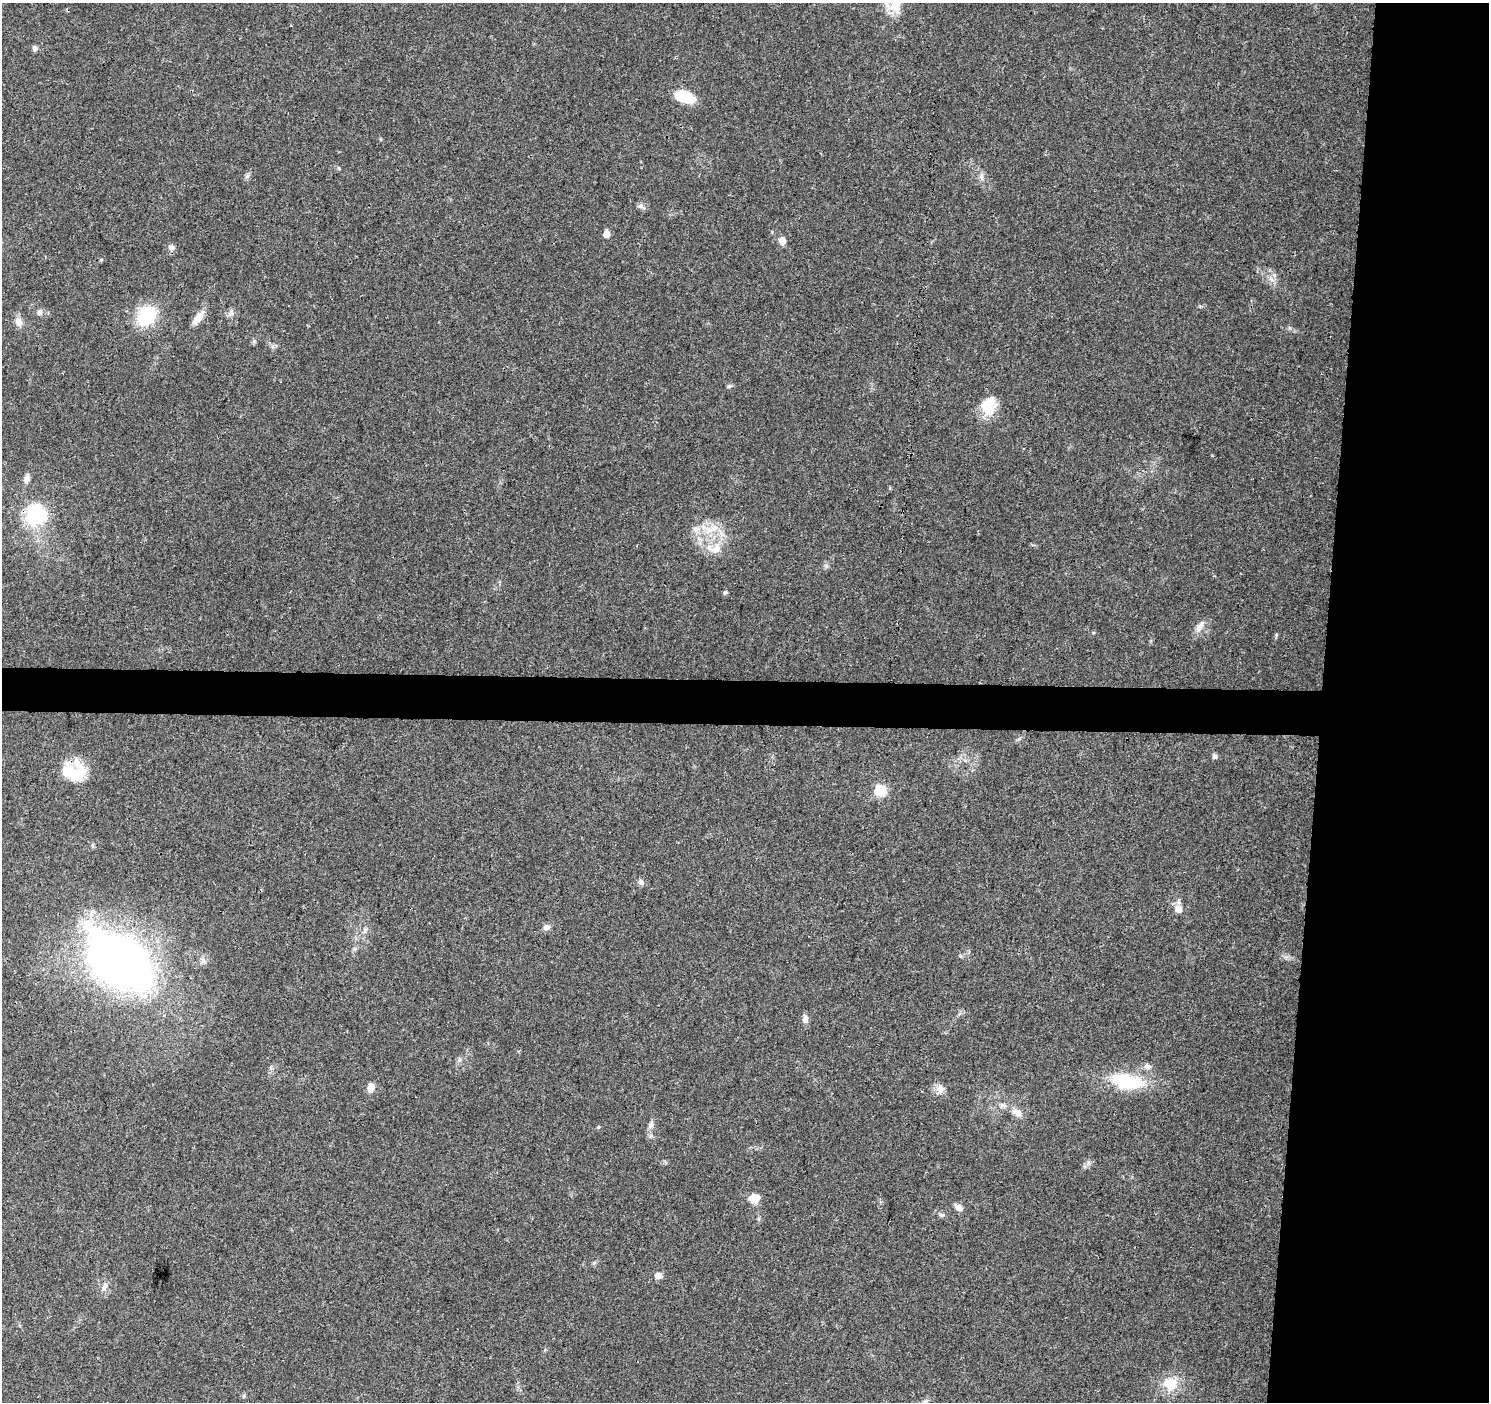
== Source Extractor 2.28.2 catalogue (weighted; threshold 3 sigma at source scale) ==
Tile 6 of 3 x 3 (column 3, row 2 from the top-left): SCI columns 2976-4462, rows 1628-3027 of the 4471 x 4709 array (HDU 1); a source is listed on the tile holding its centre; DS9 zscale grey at full resolution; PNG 1491 x 1404 px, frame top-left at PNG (2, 3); no overlay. Shown black and unused: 14% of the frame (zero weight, under 3 of 4 exposures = <1% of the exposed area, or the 3 px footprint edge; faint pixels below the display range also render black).
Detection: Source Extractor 2.28.2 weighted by HDU 2 'WHT'; one run over the whole footprint, this tile lists its part. Background 0.0484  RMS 0.0039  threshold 0.0174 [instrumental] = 3 sigma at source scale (4.5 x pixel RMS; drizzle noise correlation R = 1.50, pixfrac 1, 0.0396/0.0396 arcsec/px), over >= 5 px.
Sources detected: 52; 2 inside a brighter object's white glare — not listed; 2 inside a brighter listed object's ellipse — not listed separately; the other 48 listed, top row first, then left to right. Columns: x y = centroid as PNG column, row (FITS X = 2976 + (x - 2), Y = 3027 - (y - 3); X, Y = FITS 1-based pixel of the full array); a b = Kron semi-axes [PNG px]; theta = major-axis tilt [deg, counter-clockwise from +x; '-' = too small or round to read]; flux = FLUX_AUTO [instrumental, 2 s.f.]
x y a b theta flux
35 48 6 5 - 1.5
685 97 22 12 -17 12
981 177 8 6 -70 1.3
641 206 8 6 -21 1.2
606 234 7 6 - 2.7
782 241 10 8 -85 2.2
172 247 9 6 -23 1.3
101 260 4 4 - 0.43
40 312 10 6 58 1.1
231 313 9 9 - 1.6
146 316 18 15 48 22
198 318 21 8 52 4.1
19 322 13 9 -69 2.7
254 341 6 5 - 0.69
729 386 7 4 25 0.66
988 409 22 16 -24 7.8
27 479 9 7 73 2
36 515 9 8 - 75
715 528 14 8 12 4.1
696 529 11 6 2 2.2
716 549 16 11 40 4.9
725 592 7 5 62 0.65
1200 626 18 8 53 2.9
1214 756 7 6 - 1
76 774 27 18 18 13
881 790 6 6 - 33
641 882 8 7 - 1.3
1178 909 11 9 -68 2.8
546 927 9 8 - 1.7
365 931 9 5 71 1.1
355 949 6 4 1 0.64
119 961 69 42 -37 250
805 1019 11 7 -82 1.8
459 1059 8 4 83 0.85
1127 1081 46 20 -9 21
371 1088 10 7 77 3.3
940 1089 15 9 79 2.8
1017 1112 16 9 -32 3.4
651 1125 10 6 47 1.5
598 1127 5 3 - 0.37
756 1198 14 11 84 2.9
958 1207 11 7 -37 2
941 1215 7 5 -3 0.88
658 1275 7 6 - 2.7
104 1287 13 7 68 2.3
1171 1384 15 13 -17 9.5
243 1396 6 4 -90 0.57
924 1402 11 5 27 1.5
Isophote crosses this tile's border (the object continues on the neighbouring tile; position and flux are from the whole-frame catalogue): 1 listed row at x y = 924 1402
Unlisted compact peaks at least as high as the median listed source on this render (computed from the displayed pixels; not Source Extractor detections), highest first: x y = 1276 635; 1088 1163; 1019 739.